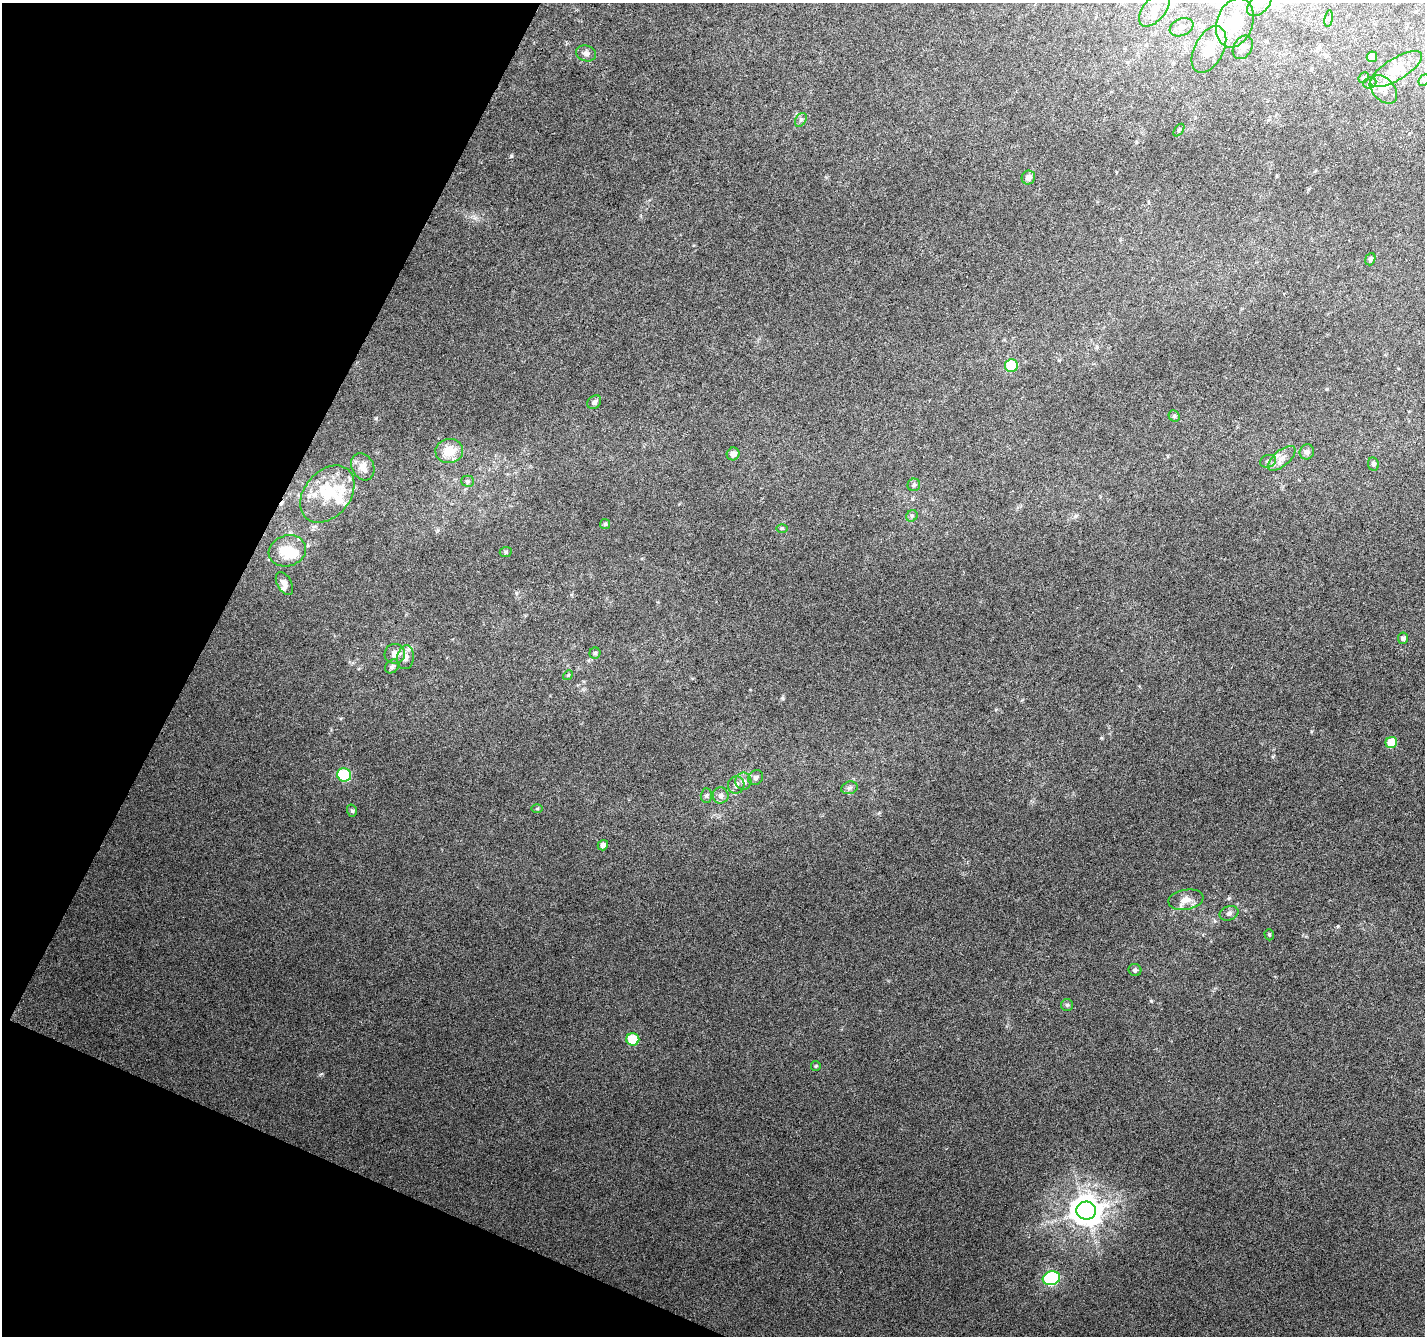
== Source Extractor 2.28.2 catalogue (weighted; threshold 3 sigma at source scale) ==
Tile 9 of 4 x 4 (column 1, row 3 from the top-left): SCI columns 8-1430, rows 1604-2937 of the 5699 x 5809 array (HDU 1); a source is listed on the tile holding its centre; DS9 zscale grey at full resolution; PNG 1427 x 1338 px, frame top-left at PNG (2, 3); each listed source drawn as its Kron ellipse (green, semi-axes under 4 px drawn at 4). Shown black and unused: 21% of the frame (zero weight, under 3 of 6 exposures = <1% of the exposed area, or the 3 px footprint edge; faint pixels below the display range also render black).
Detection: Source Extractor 2.28.2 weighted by HDU 2 'WHT'; one run over the whole footprint, this tile lists its part. Background 0.00706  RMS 0.0025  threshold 0.0103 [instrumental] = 3 sigma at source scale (4.09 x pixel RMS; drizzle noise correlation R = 1.36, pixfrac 0.8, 0.0396/0.0396 arcsec/px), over >= 5 px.
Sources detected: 74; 3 inside a brighter object's white glare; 1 cosmic-ray / hot-pixel residue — neither listed nor drawn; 7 inside a brighter listed object's ellipse — not listed separately; the other 63 listed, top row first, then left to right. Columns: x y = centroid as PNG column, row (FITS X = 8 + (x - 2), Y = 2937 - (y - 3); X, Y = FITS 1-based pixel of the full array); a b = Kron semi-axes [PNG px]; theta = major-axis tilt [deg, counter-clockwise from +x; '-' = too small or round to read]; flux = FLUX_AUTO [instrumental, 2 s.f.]
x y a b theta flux
1259 4 15 9 43 2.3
1155 9 20 11 51 3.5
1329 19 8 4 81 0.42
1235 23 25 18 71 11
1182 27 12 8 22 1.5
1243 47 12 9 60 1.5
1209 49 25 14 62 5.5
586 53 10 8 -16 0.89
1372 57 5 5 - 1.8
1396 69 29 11 32 4.7
1364 78 6 4 47 0.38
1424 80 6 4 49 0.38
1370 83 7 5 22 0.5
1383 89 16 11 -49 2.5
801 120 7 5 59 0.57
1179 130 7 3 53 0.32
1028 178 7 6 - 1.1
1370 259 6 5 - 0.5
1011 366 6 6 - 12
594 402 7 6 - 0.77
1174 416 6 5 - 0.4
449 451 14 12 7 4.5
1307 452 7 7 - 0.82
733 454 6 6 - 1.2
1282 458 17 7 40 1.8
1268 461 8 6 20 0.61
1373 464 7 5 -79 0.6
363 467 14 11 -62 1.9
467 481 6 5 - 0.4
914 485 6 6 - 0.49
327 494 32 23 50 10
912 516 6 5 - 0.5
605 524 5 5 - 0.31
782 528 6 4 0 0.27
287 551 19 15 16 5.4
506 552 6 5 - 0.37
284 583 12 7 -60 1.1
1403 638 5 5 - 0.79
595 653 5 5 - 0.41
395 654 10 10 - 2
406 657 12 8 83 1.4
392 666 8 6 42 0.61
568 675 5 4 - 0.3
1391 743 6 5 - 5.4
344 775 7 6 - 22
756 778 8 7 - 0.75
743 781 8 8 - 1.2
736 785 9 8 - 0.99
849 788 8 6 17 0.64
706 795 7 5 89 0.51
721 795 8 8 - 1
537 809 6 4 1 0.28
352 811 6 5 - 0.38
603 845 5 5 - 1
1186 900 18 10 9 2.3
1229 913 9 7 16 0.79
1269 935 6 4 -71 0.33
1135 970 6 6 - 0.52
1067 1005 6 6 - 0.45
633 1039 6 6 - 11
816 1066 5 5 - 0.27
1086 1211 10 9 - 380
1051 1278 9 7 15 37
Isophote crosses this tile's border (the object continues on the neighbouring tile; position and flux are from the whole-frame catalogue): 3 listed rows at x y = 1259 4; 1235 23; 1424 80
Unlisted compact peaks at least as high as the median listed source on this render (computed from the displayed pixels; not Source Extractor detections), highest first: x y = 511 156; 1151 1001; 1338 926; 376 418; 782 698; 321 1074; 1311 731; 1101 738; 475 218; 1273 756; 1075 516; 1215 921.